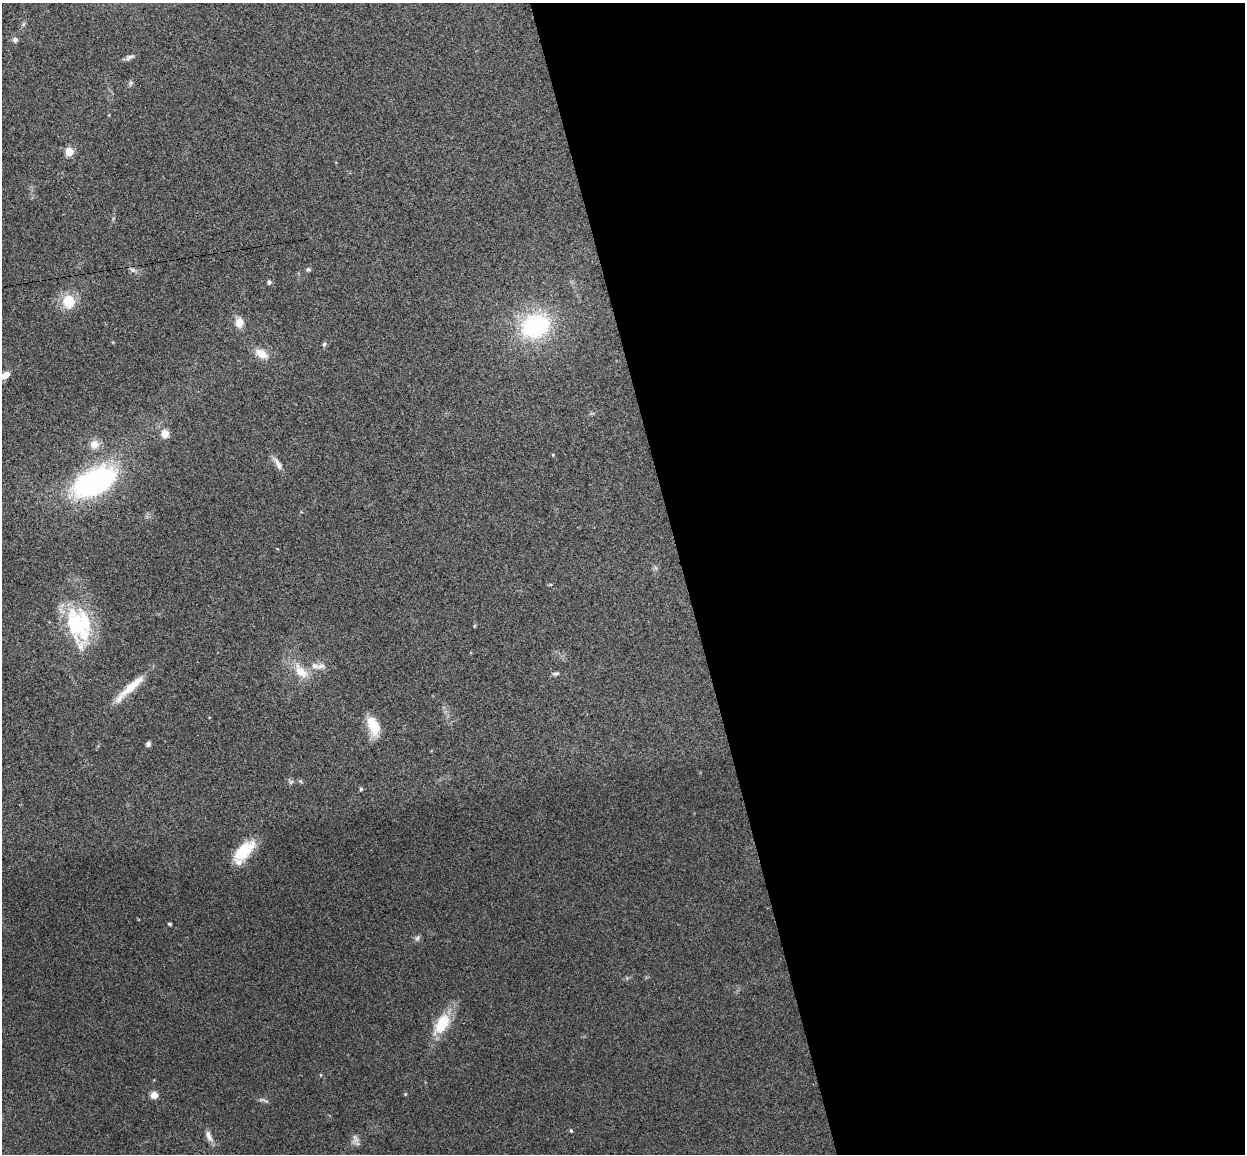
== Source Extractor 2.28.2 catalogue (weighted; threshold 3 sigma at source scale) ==
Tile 8 of 4 x 4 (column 4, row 2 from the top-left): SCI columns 3787-5029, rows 2456-3607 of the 5085 x 5029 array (HDU 1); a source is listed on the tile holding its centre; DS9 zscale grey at full resolution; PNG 1247 x 1156 px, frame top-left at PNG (2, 3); no overlay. Shown black and unused: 45% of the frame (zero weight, under 3 of 4 exposures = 5% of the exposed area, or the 3 px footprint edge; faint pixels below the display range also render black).
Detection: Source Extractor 2.28.2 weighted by HDU 2 'WHT'; one run over the whole footprint, this tile lists its part. Background 0.0705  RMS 0.0076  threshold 0.0343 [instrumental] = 3 sigma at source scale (4.5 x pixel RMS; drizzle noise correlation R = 1.50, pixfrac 1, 0.05/0.05 arcsec/px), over >= 5 px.
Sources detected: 44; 1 inside a brighter object's white glare — not listed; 3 inside a brighter listed object's ellipse — not listed separately; the other 40 listed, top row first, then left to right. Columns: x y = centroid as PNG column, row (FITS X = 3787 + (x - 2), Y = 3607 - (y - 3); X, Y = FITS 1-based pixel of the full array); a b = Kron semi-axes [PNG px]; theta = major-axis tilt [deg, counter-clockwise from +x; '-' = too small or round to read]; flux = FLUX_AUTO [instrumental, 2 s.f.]
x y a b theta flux
15 40 7 6 - 2
130 57 13 5 26 2.5
131 83 6 6 - 1.4
69 151 5 5 - 22
308 269 5 5 - 1.2
132 270 8 6 -20 2.2
269 282 5 5 - 1.6
69 301 19 17 -84 16
239 322 10 8 -90 8.5
535 326 29 23 23 83
324 344 6 5 - 1.4
261 354 14 9 -29 10
5 375 10 6 34 7.1
165 433 6 6 - 10
94 444 11 11 - 6.3
553 455 5 3 - 0.64
278 463 19 6 -60 4.7
94 483 37 19 24 190
277 548 4 2 - 0.49
77 624 40 24 -64 58
474 626 4 4 - 0.77
315 666 13 8 -21 5.3
301 671 26 13 -50 14
556 673 11 5 5 1.7
132 686 42 9 41 17
373 726 24 12 -67 16
148 744 5 5 - 2
300 781 6 4 -33 0.99
291 782 7 5 45 1.5
361 789 4 4 - 1.2
244 851 30 14 43 25
170 924 4 3 - 1.1
417 938 9 6 46 2
442 1024 31 15 58 23
405 1094 4 4 - 0.71
154 1095 8 8 - 4.9
263 1100 16 4 -12 1.9
571 1131 5 4 - 0.89
209 1136 16 7 -68 4.5
355 1139 13 8 -79 3.7
Isophote crosses this tile's border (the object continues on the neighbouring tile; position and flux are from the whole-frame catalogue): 1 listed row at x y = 5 375